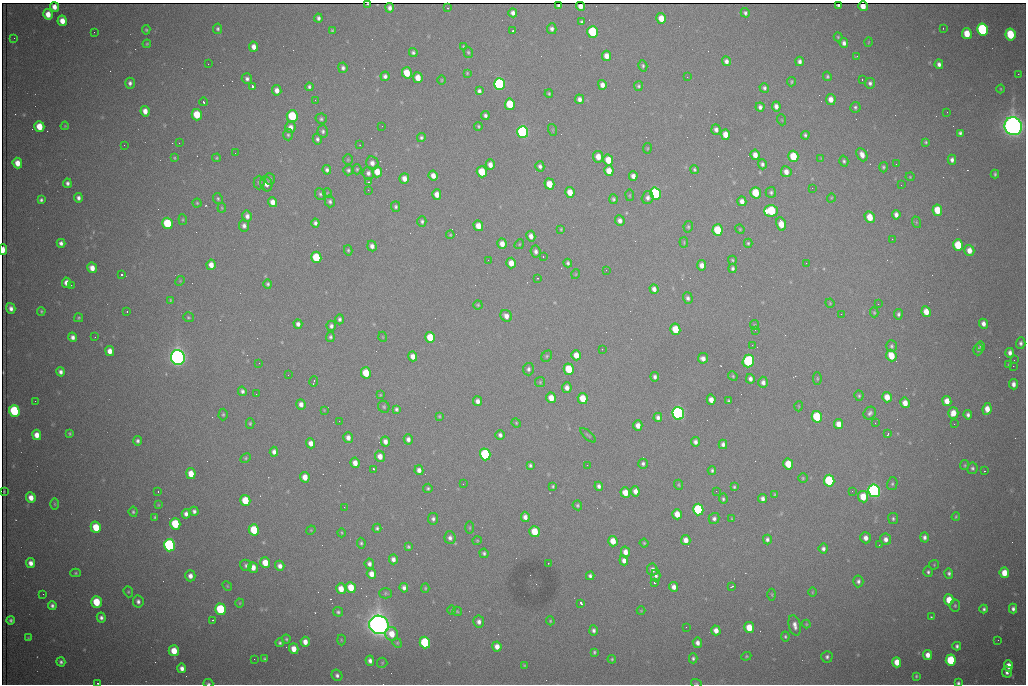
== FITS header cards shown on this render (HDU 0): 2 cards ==
NAXIS1  =                 1024 /fastest changing axis
NAXIS2  =                  682 /next to fastest changing axis

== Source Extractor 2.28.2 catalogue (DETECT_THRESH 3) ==
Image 1024 x 682 px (HDU 0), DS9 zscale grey, 1 PNG px = 1 image px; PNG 1028 x 686 px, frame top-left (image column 1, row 682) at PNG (2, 3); each listed source drawn as its Kron ellipse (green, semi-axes under 4 px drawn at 4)
Background 2350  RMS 30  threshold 89.2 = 3 sigma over >= 5 px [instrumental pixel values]
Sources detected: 520; of the 520, the 500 brightest by FLUX_AUTO listed and drawn (20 fainter detections omitted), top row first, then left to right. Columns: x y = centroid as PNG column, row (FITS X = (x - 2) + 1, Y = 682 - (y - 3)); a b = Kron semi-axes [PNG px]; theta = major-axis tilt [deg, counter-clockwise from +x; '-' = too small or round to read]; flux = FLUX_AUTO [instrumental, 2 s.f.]
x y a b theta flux
368 4 3 2 - 1.5e+03
838 5 4 3 - 2.8e+03
559 6 4 3 - 3.8e+03
580 6 4 4 - 1.2e+04
863 6 5 4 - 2.0e+04
54 7 5 4 - 1.3e+04
390 8 5 4 - 8.0e+03
448 8 3 3 - 2.6e+03
513 13 4 4 - 8.5e+03
745 13 5 4 - 4.7e+03
48 14 5 4 - 2.4e+04
318 18 4 4 - 5.8e+03
661 18 5 4 - 2.9e+04
62 21 5 4 - 2.3e+04
582 22 4 3 - 3.7e+03
943 28 2 2 - 1.1e+03
218 29 5 4 - 3.9e+03
552 29 5 4 - 6.6e+03
982 29 6 5 - 3.0e+05
146 30 4 4 - 2.8e+03
332 31 4 3 - 2.7e+03
513 31 3 2 - 6.3e+03
94 32 2 2 - 1.1e+03
593 32 6 5 - 1.6e+05
967 34 5 5 - 4.0e+04
1010 34 6 5 - 9.9e+04
838 37 4 4 - 2.2e+03
14 38 3 2 - 1.4e+03
868 42 4 3 - 1.6e+03
844 43 5 4 - 7.7e+03
147 44 4 3 - 2.1e+03
463 46 4 3 - 2.0e+03
254 47 5 4 - 1.3e+04
468 52 6 4 -74 3.0e+03
413 53 4 4 - 4.4e+03
607 56 5 4 - 1.7e+04
857 56 3 2 - 3.1e+03
726 61 5 4 - 7.8e+03
799 61 5 4 - 6.8e+03
208 64 2 2 - 2.8e+03
939 64 5 4 - 7.8e+03
643 66 6 4 -73 3.5e+03
343 68 5 4 - 6.0e+03
407 73 5 5 - 4.9e+04
467 73 4 4 - 2.0e+03
1018 74 2 2 - 1.5e+04
385 76 5 4 - 6.6e+03
827 76 5 4 - 3.2e+03
687 77 2 2 - 1.1e+03
418 78 5 4 - 2.5e+04
247 79 5 5 - 6.0e+03
862 79 3 2 - 3.7e+03
442 80 4 3 - 1.8e+03
792 82 5 4 - 2.8e+03
130 83 5 5 - 6.3e+03
870 83 5 5 - 6.0e+03
499 84 6 5 - 4.5e+05
602 85 5 4 - 1.2e+04
252 86 3 3 - 1.2e+05
638 86 5 4 - 3.5e+03
309 87 4 3 - 4.0e+03
764 88 5 4 - 4.7e+03
1001 89 4 3 - 1.8e+03
277 90 5 4 - 1.2e+04
479 91 4 4 - 5.5e+03
549 94 4 3 - 2.9e+03
579 99 5 4 - 8.6e+03
831 99 5 5 - 1.6e+04
315 100 2 2 - 1.1e+03
204 102 4 3 - 5.0e+03
510 104 6 5 - 1.0e+05
776 106 5 4 - 9.7e+03
760 107 4 4 - 6.5e+03
855 107 5 5 - 4.1e+03
145 111 5 4 - 1.6e+04
947 112 2 2 - 3.1e+03
197 115 6 5 - 6.2e+04
485 115 4 4 - 5.4e+03
292 116 6 5 - 1.4e+05
321 119 5 5 - 4.1e+03
782 120 5 3 - 1.7e+03
65 126 4 3 - 1.8e+03
382 126 2 2 - 1.7e+03
478 126 4 3 - 2.9e+03
1013 126 9 8 - 2.2e+06
39 127 5 5 - 4.2e+04
290 127 6 5 - 1.2e+04
553 130 6 4 -72 2.4e+03
716 130 5 4 - 7.2e+03
323 131 6 5 - 4.9e+03
523 132 6 5 - 5.5e+05
960 133 4 4 - 4.9e+03
288 135 6 4 -88 3.4e+03
725 135 5 4 - 2.4e+04
805 135 4 3 - 4.0e+03
421 138 4 4 - 4.1e+03
317 139 5 4 - 5.0e+03
926 142 4 3 - 2.6e+03
179 143 2 2 - 4.1e+03
124 145 2 2 - 1.8e+03
360 145 2 2 - 1.5e+03
647 148 5 3 - 1.6e+03
235 153 2 2 - 1.2e+03
755 155 5 4 - 1.5e+04
862 155 7 5 -63 1.4e+04
793 156 5 5 - 6.2e+04
598 157 6 5 - 2.1e+04
174 158 3 3 - 2.1e+03
217 158 4 3 - 2.4e+03
821 158 4 4 - 1.7e+03
348 160 5 5 - 2.6e+03
608 160 5 5 - 3.6e+04
952 160 5 4 - 6.9e+03
844 161 5 4 - 3.8e+03
17 163 5 5 - 2.2e+04
372 163 7 6 - 1.2e+04
762 164 5 4 - 5.4e+03
896 164 2 2 - 1.3e+03
490 165 5 4 - 1.3e+04
540 166 5 4 - 6.3e+03
883 167 5 4 - 3.7e+03
357 169 5 4 - 2.9e+03
694 169 4 4 - 3.5e+03
327 170 5 4 - 5.6e+03
348 170 5 5 - 4.2e+03
609 171 5 4 - 2.5e+04
377 172 5 5 - 2.8e+04
482 172 5 5 - 6.4e+04
786 172 5 5 - 1.4e+04
368 173 6 6 - 7.4e+03
995 174 4 3 - 3.2e+03
433 176 5 4 - 1.5e+04
633 176 5 4 - 1.0e+04
910 177 4 4 - 2.0e+03
404 178 5 5 - 1.6e+04
270 179 5 5 - 3.4e+03
259 182 7 5 90 4.1e+03
368 182 3 3 - 2.4e+03
67 183 4 4 - 6.4e+03
266 184 7 6 - 1.3e+04
549 184 5 5 - 4.0e+04
901 185 3 2 - 1.7e+03
812 188 2 2 - 2.8e+03
368 190 2 2 - 8.5e+03
570 192 5 4 - 2.8e+04
771 192 5 5 - 4.3e+03
327 193 5 4 - 2.1e+03
655 193 6 5 - 3.8e+05
756 193 6 5 - 7.1e+04
320 194 6 5 - 3.9e+03
437 195 5 4 - 1.6e+04
630 195 5 3 - 2.0e+03
78 198 5 4 - 6.9e+03
648 198 6 6 - 8.3e+03
831 198 5 3 - 1.7e+03
218 199 6 4 -61 3.5e+03
613 199 5 4 - 3.7e+03
41 200 4 4 - 4.6e+03
330 201 6 5 - 5.1e+03
742 201 5 4 - 1.1e+04
272 202 5 4 - 1.5e+04
197 203 4 4 - 2.6e+03
396 207 5 4 - 4.3e+03
222 208 4 4 - 2.1e+03
937 210 6 5 - 4.9e+04
771 211 7 6 - 1.3e+05
896 215 5 4 - 9.3e+03
247 216 6 4 -77 8.3e+03
870 217 6 5 - 3.7e+04
183 220 5 3 - 2.3e+03
422 221 5 4 - 4.2e+03
620 221 5 5 - 9.0e+03
916 222 6 3 -72 2.5e+03
167 223 6 5 - 1.3e+05
315 223 4 4 - 6.6e+03
781 224 7 4 -77 3.2e+04
244 226 6 5 - 6.9e+03
478 226 5 5 - 2.3e+04
688 227 6 4 78 3.1e+03
561 229 4 3 - 2.1e+03
740 229 5 4 - 2.3e+03
717 230 6 5 - 8.3e+04
450 235 4 3 - 2.2e+03
531 236 5 4 - 1.1e+04
892 239 2 2 - 1.4e+03
684 242 5 3 - 2.1e+03
61 243 4 4 - 7.2e+03
748 243 4 4 - 2.7e+03
502 244 5 4 - 1.6e+04
519 244 5 4 - 2.4e+03
958 245 6 5 - 8.5e+04
372 246 5 4 - 8.9e+03
3 250 5 3 - 2.3e+04
348 250 5 4 - 2.8e+03
969 250 5 5 - 1.7e+04
535 251 6 5 - 6.8e+03
543 256 2 2 - 1.8e+03
316 257 6 5 - 9.3e+04
488 260 2 2 - 2.2e+03
732 260 4 4 - 2.5e+03
511 263 5 4 - 2.0e+04
568 263 4 3 - 4.3e+03
806 263 2 2 - 1.2e+03
211 265 5 4 - 1.5e+04
702 265 5 4 - 1.4e+04
92 268 5 5 - 1.7e+04
733 268 4 4 - 4.7e+03
606 270 2 2 - 1.1e+03
576 274 5 3 - 1.6e+03
121 275 3 3 - 5.8e+03
538 278 2 2 - 1.5e+03
180 281 5 4 - 2.3e+03
67 283 5 4 - 1.8e+04
268 284 5 4 - 3.9e+03
71 285 3 2 - 7.6e+03
654 289 5 4 - 9.6e+03
688 298 6 4 -73 5.8e+03
170 300 4 3 - 1.9e+03
830 303 5 4 - 2.0e+03
878 304 2 2 - 1.3e+03
478 305 5 4 - 2.4e+03
11 308 5 4 - 9.8e+03
41 311 4 3 - 3.0e+03
127 311 3 2 - 1.9e+03
874 312 5 3 - 2.7e+03
926 312 5 4 - 2.4e+04
841 314 3 2 - 2.5e+03
898 314 5 4 - 4.6e+03
506 316 6 5 - 1.3e+04
188 317 5 5 - 3.0e+03
79 318 4 4 - 3.0e+03
339 319 5 4 - 5.2e+03
298 324 5 4 - 7.7e+03
983 324 5 4 - 1.0e+04
755 325 5 4 - 2.3e+03
331 326 5 4 - 6.1e+03
675 329 5 5 - 5.3e+04
755 330 2 2 - 1.5e+03
72 337 5 4 - 8.7e+03
95 337 2 2 - 1.1e+03
330 337 5 4 - 4.5e+03
383 337 5 3 - 1.5e+03
430 337 5 5 - 5.7e+04
1021 343 6 4 86 5.8e+03
752 345 2 2 - 4.3e+03
891 346 6 5 - 4.3e+03
981 346 5 3 - 4.2e+03
602 349 2 2 - 2.2e+03
978 349 6 4 76 4.2e+03
110 351 5 4 - 1.6e+04
1010 353 5 4 - 8.8e+03
576 355 5 4 - 2.3e+04
413 356 5 4 - 1.6e+04
547 356 6 4 49 3.1e+03
891 356 6 5 - 4.2e+04
178 357 7 6 - 1.4e+06
703 358 5 5 - 1.1e+04
1014 360 2 2 - 2.3e+03
748 361 6 5 - 2.3e+05
259 363 3 2 - 1.8e+03
1009 364 4 3 - 2.6e+03
1013 366 2 2 - 1.9e+04
528 369 6 5 - 5.7e+03
569 369 5 5 - 6.7e+04
60 372 5 4 - 7.4e+03
366 373 5 5 - 5.4e+04
288 375 2 2 - 1.5e+03
733 376 5 4 - 2.5e+03
655 377 4 3 - 5.9e+03
750 379 5 4 - 7.6e+03
817 379 6 4 -90 2.8e+03
314 381 5 2 - 2.2e+03
540 382 5 5 - 2.6e+03
763 382 5 4 - 8.8e+03
1013 384 5 4 - 1.0e+04
567 388 5 4 - 1.2e+04
242 391 5 4 - 5.8e+03
256 394 3 2 - 1.9e+03
380 395 4 4 - 2.0e+03
859 396 5 4 - 3.2e+03
887 397 5 4 - 2.6e+04
551 398 5 5 - 2.6e+04
583 398 5 5 - 4.2e+04
711 400 5 4 - 1.5e+04
35 401 3 2 - 1.7e+03
477 401 5 4 - 9.6e+03
728 401 3 3 - 2.7e+03
947 401 5 4 - 2.1e+04
905 403 5 4 - 2.0e+04
301 404 5 4 - 1.0e+04
799 406 5 3 - 1.8e+03
384 407 6 5 - 3.2e+03
396 409 4 3 - 4.4e+03
987 409 6 4 83 2.2e+04
324 410 4 4 - 1.6e+03
14 411 6 5 - 1.6e+05
678 413 6 5 - 7.7e+05
870 413 7 5 47 5.6e+03
953 413 5 5 - 2.5e+04
223 414 6 4 89 2.9e+03
968 415 4 4 - 5.8e+03
439 416 4 3 - 2.3e+03
658 417 4 4 - 6.9e+03
817 417 6 5 - 1.2e+05
339 421 2 2 - 1.3e+03
250 423 5 4 - 2.8e+03
516 423 5 4 - 2.2e+03
875 423 3 2 - 1.8e+03
839 424 5 4 - 1.9e+04
954 424 2 2 - 9.5e+03
638 425 5 4 - 1.5e+04
70 433 4 3 - 2.9e+03
888 434 3 2 - 2.2e+03
37 435 5 4 - 1.8e+04
500 435 5 4 - 5.9e+03
588 435 10 3 -42 2.9e+03
348 438 5 5 - 1.0e+04
408 439 5 4 - 7.5e+03
138 441 5 4 - 5.1e+03
385 441 5 4 - 1.1e+04
695 442 5 4 - 7.9e+03
311 443 5 4 - 1.5e+04
723 444 5 4 - 7.4e+03
274 452 5 4 - 8.8e+03
485 454 6 5 - 2.5e+05
380 456 5 5 - 1.6e+04
246 458 6 4 28 2.8e+03
355 463 5 4 - 1.7e+04
643 464 5 5 - 4.8e+03
788 464 5 5 - 5.1e+04
530 465 4 4 - 4.2e+03
587 465 2 2 - 5.7e+03
965 465 5 4 - 2.4e+03
972 468 6 5 - 4.6e+03
374 469 3 2 - 6.8e+03
419 470 5 4 - 1.0e+04
712 470 4 4 - 3.7e+03
984 471 3 2 - 1.8e+03
191 474 5 4 - 2.9e+04
305 477 5 4 - 2.1e+04
803 478 5 5 - 2.7e+03
829 481 6 5 - 1.8e+05
463 484 2 2 - 1.5e+03
892 484 6 5 - 4.0e+03
679 485 5 4 - 2.6e+03
553 486 3 3 - 2.8e+03
599 486 4 3 - 6.1e+03
734 487 4 3 - 2.8e+03
428 488 5 4 - 3.4e+03
4 491 3 2 - 1.8e+03
635 491 5 4 - 1.3e+04
716 491 2 2 - 2.0e+03
852 491 3 2 - 1.8e+03
874 491 6 5 - 7.6e+05
158 492 3 2 - 1.7e+03
625 493 5 5 - 2.7e+04
775 494 4 2 - 2.0e+03
863 497 5 5 - 4.3e+04
31 498 5 4 - 1.9e+04
723 499 5 4 - 3.6e+03
763 499 4 4 - 7.6e+03
245 500 5 5 - 5.9e+04
55 504 5 3 - 2.2e+03
158 505 3 3 - 1.9e+03
577 505 5 4 - 3.4e+03
344 507 2 2 - 4.2e+03
698 510 6 5 - 1.9e+05
194 511 4 4 - 5.9e+03
133 512 5 4 - 3.4e+03
186 514 5 4 - 8.1e+03
677 514 5 5 - 2.5e+04
155 517 4 3 - 2.4e+03
525 517 5 4 - 1.1e+04
956 517 4 3 - 2.0e+03
714 518 6 5 - 5.8e+03
433 519 6 5 - 5.9e+03
732 519 4 3 - 2.0e+03
893 519 5 5 - 4.2e+03
175 524 6 5 - 9.7e+04
96 527 5 5 - 5.5e+04
377 528 4 4 - 3.8e+03
470 528 6 3 90 2.0e+03
254 530 6 5 - 7.6e+04
311 530 5 4 - 2.0e+03
535 532 5 5 - 5.3e+04
342 533 4 3 - 2.2e+03
924 537 5 4 - 6.2e+03
450 538 6 5 - 7.8e+03
866 538 5 5 - 1.3e+04
767 539 5 4 - 5.7e+03
886 539 6 5 - 1.0e+04
686 540 5 4 - 1.5e+04
477 541 4 4 - 2.1e+03
613 541 5 4 - 2.8e+04
361 543 5 4 - 3.3e+03
644 543 4 4 - 2.4e+03
169 545 6 5 - 4.9e+05
879 545 2 2 - 1.1e+03
408 547 4 3 - 3.1e+03
823 549 5 4 - 6.2e+03
625 552 5 4 - 1.5e+04
484 553 5 4 - 4.0e+03
393 559 5 4 - 9.0e+03
624 560 5 4 - 1.0e+04
31 563 5 4 - 1.2e+04
265 563 5 5 - 3.1e+04
548 563 2 2 - 1.2e+03
369 564 5 4 - 7.8e+03
246 565 6 5 - 5.1e+03
934 565 5 4 - 2.2e+03
280 566 5 4 - 1.0e+04
253 567 5 4 - 1.6e+04
652 570 6 5 - 1.0e+04
928 572 5 4 - 4.4e+03
76 573 5 4 - 2.9e+03
949 573 5 4 - 4.8e+03
1004 573 5 4 - 3.3e+04
371 574 5 4 - 1.8e+04
656 575 6 4 90 6.4e+03
190 576 5 5 - 1.2e+04
590 576 4 4 - 5.1e+03
858 581 6 5 - 6.1e+03
654 583 3 3 - 1.0e+05
227 586 5 4 - 2.4e+03
732 586 3 2 - 3.6e+03
351 587 5 5 - 4.2e+04
674 587 5 4 - 1.1e+04
404 588 5 4 - 7.3e+03
425 588 5 4 - 2.7e+03
341 589 5 4 - 2.6e+04
128 592 6 4 -69 2.7e+03
812 592 5 3 - 1.9e+03
385 593 6 5 - 3.4e+03
43 594 2 2 - 9.9e+03
772 595 6 3 -89 2.1e+03
949 600 5 4 - 3.9e+04
138 601 6 5 - 7.5e+03
96 602 6 5 - 6.5e+04
240 603 4 4 - 2.0e+03
581 603 4 3 - 6.1e+03
52 605 4 4 - 5.5e+03
955 606 6 5 - 3.4e+03
220 609 6 5 - 1.7e+05
984 609 4 3 - 4.4e+03
1013 609 5 4 - 6.6e+03
452 610 5 3 - 2.0e+03
457 611 5 4 - 2.2e+03
641 611 4 4 - 2.0e+03
338 612 5 4 - 3.9e+03
101 617 5 4 - 6.3e+03
931 617 3 3 - 2.3e+03
11 620 4 3 - 4.9e+03
213 620 3 2 - 7.4e+03
550 621 4 3 - 2.2e+03
479 622 6 5 - 8.3e+03
806 624 4 4 - 2.1e+03
379 625 10 9 - 2.6e+06
795 625 10 6 -76 1.1e+04
686 627 2 2 - 1.1e+03
749 628 5 5 - 4.2e+04
593 630 5 4 - 6.1e+03
716 630 5 4 - 1.4e+04
392 634 7 6 - 3.1e+04
785 636 5 4 - 3.2e+03
28 638 4 4 - 2.3e+03
286 639 4 3 - 2.9e+03
341 640 5 3 - 2.1e+03
998 640 2 2 - 1.3e+03
305 642 5 4 - 1.6e+04
280 643 4 4 - 4.0e+03
397 643 5 4 - 2.5e+03
425 643 6 5 - 1.9e+05
697 643 5 4 - 9.1e+03
497 646 5 4 - 1.6e+04
957 646 4 3 - 4.9e+03
294 649 5 4 - 2.2e+04
174 651 5 5 - 3.6e+04
594 652 4 3 - 3.1e+03
928 655 5 4 - 1.5e+04
746 656 5 4 - 2.2e+03
827 657 5 5 - 5.2e+03
693 658 5 4 - 4.0e+03
254 659 2 2 - 5.6e+03
265 659 4 3 - 3.4e+03
612 659 4 4 - 2.5e+03
951 660 5 5 - 1.3e+05
370 661 5 4 - 8.2e+03
61 662 5 4 - 5.5e+03
897 662 5 4 - 2.8e+04
382 663 5 5 - 2.7e+03
524 666 3 3 - 2.1e+03
1008 666 5 4 - 2.2e+04
182 668 5 4 - 1.0e+04
1007 672 5 5 - 8.9e+03
337 675 6 5 - 6.3e+03
916 676 4 3 - 2.5e+03
98 683 4 2 - 3.8e+03
208 683 5 2 - 2.8e+03
696 683 5 3 - 2.1e+03
958 683 4 3 - 4.2e+03
At the frame edge (FLAGS 8, measured only in part): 6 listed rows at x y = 368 4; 3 250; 98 683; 208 683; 696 683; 958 683
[20 fainter detections neither listed nor drawn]

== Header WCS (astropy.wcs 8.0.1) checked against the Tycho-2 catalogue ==
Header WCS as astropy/WCSLIB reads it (CRVAL/CRPIX/CD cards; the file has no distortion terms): RA---TAN/DEC--TAN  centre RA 06:56:12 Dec +31:26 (104.05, +31.43 deg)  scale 1.44 arcsec/px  FOV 24.5' x 16.3'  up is -93 deg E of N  parity flipped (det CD > 0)
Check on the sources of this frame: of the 60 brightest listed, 7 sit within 2.2 arcsec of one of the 16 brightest Tycho-2 stars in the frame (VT <= 13.07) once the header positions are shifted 0.50 arcsec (0.46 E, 0.19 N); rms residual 1.01 arcsec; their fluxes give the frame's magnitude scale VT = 25.43 - 2.5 log10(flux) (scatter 0.23 mag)
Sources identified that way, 7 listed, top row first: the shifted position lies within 2.2 arcsec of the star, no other Tycho-2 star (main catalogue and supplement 1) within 4.4 arcsec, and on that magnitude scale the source's flux lands within +1.5 / -3 mag of the star's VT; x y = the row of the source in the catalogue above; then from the Tycho-2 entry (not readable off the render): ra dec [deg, ICRS J2000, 3 dp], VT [Tycho-2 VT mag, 2 dp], TYC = Tycho-2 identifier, HIP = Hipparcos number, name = IAU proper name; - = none
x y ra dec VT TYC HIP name
593 32 103.904 +31.460 12.65 2437-721-1 - -
523 132 103.952 +31.434 11.53 2437-424-1 - -
771 211 103.984 +31.534 11.82 2437-428-1 - -
178 357 104.065 +31.301 9.89 2437-425-1 - -
748 361 104.055 +31.528 12.03 2437-1294-1 - -
678 413 104.081 +31.501 10.83 2437-37-1 - -
379 625 104.185 +31.385 8.52 2437-370-1 33393 -